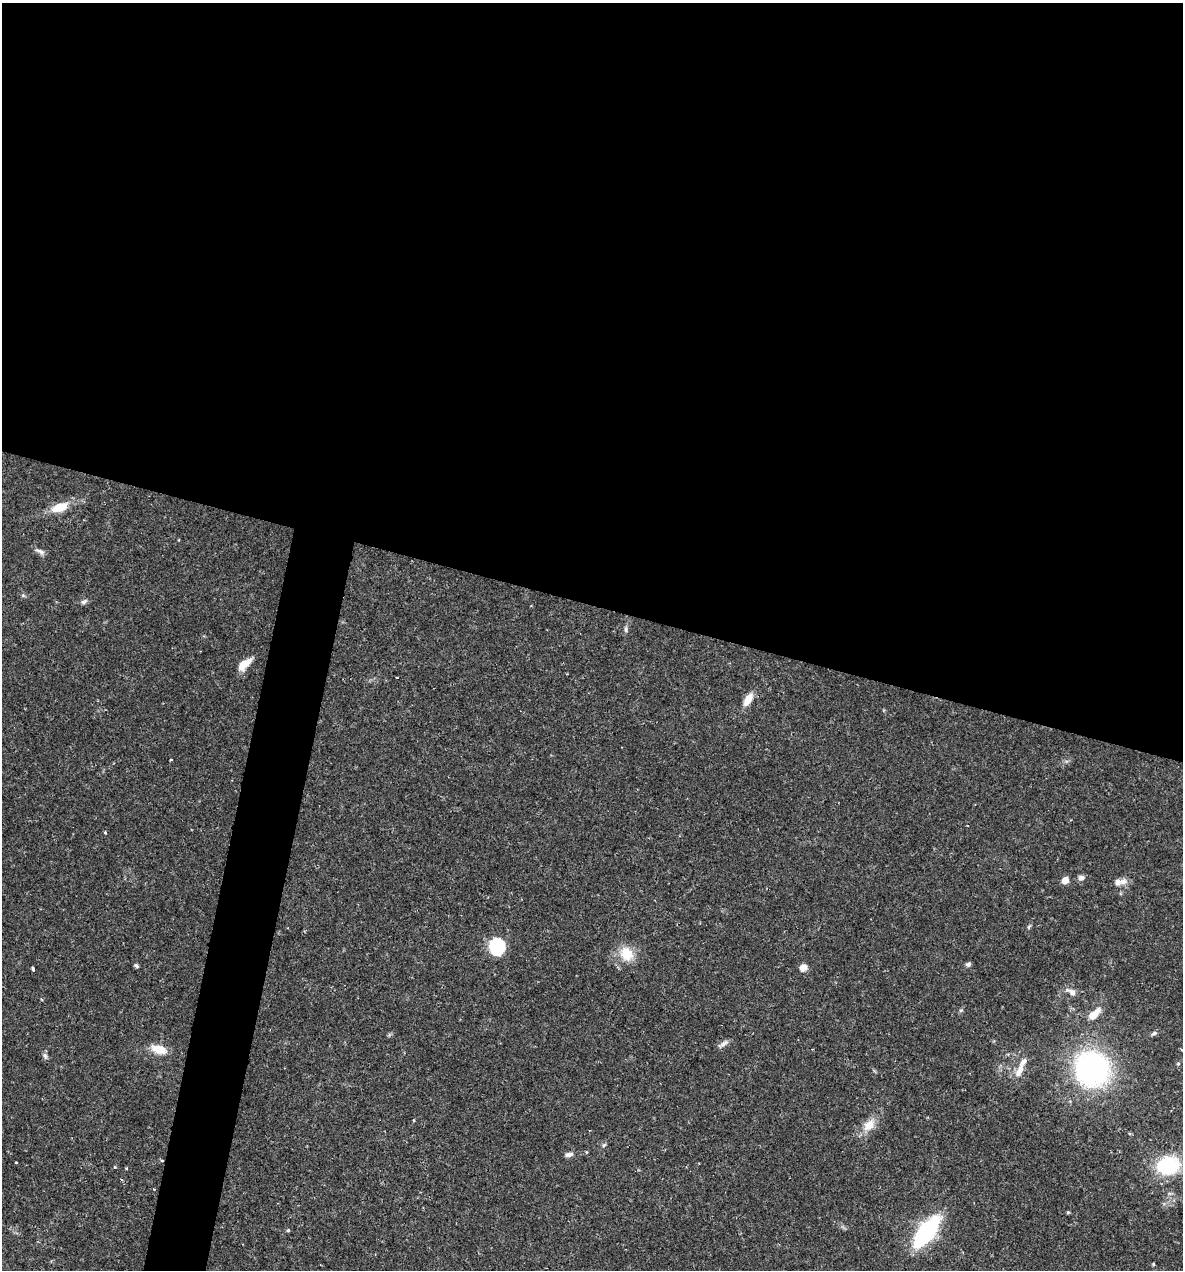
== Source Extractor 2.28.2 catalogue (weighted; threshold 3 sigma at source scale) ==
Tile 3 of 4 x 4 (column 3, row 1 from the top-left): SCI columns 2610-3790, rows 3804-5071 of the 5092 x 5073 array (HDU 1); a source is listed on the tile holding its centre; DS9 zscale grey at full resolution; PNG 1185 x 1272 px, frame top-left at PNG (2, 3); no overlay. Shown black and unused: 51% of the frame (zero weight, under 2 of 3 exposures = <1% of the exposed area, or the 3 px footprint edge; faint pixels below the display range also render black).
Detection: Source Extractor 2.28.2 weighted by HDU 2 'WHT'; one run over the whole footprint, this tile lists its part. Background 0.0426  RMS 0.0032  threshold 0.0144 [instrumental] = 3 sigma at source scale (4.5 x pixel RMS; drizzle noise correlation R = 1.50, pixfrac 1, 0.05/0.05 arcsec/px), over >= 5 px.
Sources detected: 47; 1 inside a brighter listed object's ellipse — not listed separately; the other 46 listed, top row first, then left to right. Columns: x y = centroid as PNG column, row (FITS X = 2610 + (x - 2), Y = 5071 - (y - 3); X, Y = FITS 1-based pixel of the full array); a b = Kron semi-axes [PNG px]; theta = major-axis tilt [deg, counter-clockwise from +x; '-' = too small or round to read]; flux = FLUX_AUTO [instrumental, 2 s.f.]
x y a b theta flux
59 507 21 9 20 6.2
40 552 14 6 -31 1.2
23 595 6 4 -1 0.46
84 602 9 5 24 0.82
626 629 9 5 86 0.79
244 664 16 8 42 4.5
397 678 3 3 - 0.99
748 700 14 7 59 4.2
171 760 3 2 - 0.4
105 833 4 3 - 0.5
1081 877 9 6 0 1.2
1065 880 7 6 - 2.4
1123 882 14 9 12 2.3
1029 926 8 3 48 0.45
497 947 13 11 -83 21
626 954 19 16 -59 6.9
968 964 6 5 - 0.83
136 965 7 4 -38 0.56
803 968 9 7 24 2.2
33 969 4 3 - 0.81
1072 992 13 7 -36 1.8
41 999 4 3 - 0.28
961 1010 6 4 18 0.42
1094 1014 20 8 45 3.9
1154 1033 8 5 29 0.79
723 1044 16 5 34 1.3
159 1049 17 8 -17 5.7
45 1056 9 6 -79 0.84
1178 1064 6 4 1 0.37
1092 1068 18 17 - 110
1020 1071 21 8 66 3.3
414 1120 4 3 - 0.37
869 1125 19 12 48 4.4
604 1145 6 5 - 0.54
586 1152 5 3 - 0.26
569 1154 11 6 9 1.2
162 1161 4 3 - 0.32
16 1163 3 3 - 0.7
1168 1165 21 16 12 23
115 1167 4 3 - 0.27
126 1168 3 3 - 0.29
154 1189 2 2 - 0.28
1068 1212 5 3 - 0.32
288 1230 4 4 - 0.42
927 1231 29 11 52 50
1153 1264 4 4 - 0.34
Overlapping masked pixels (flux is a lower limit): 1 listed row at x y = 162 1161